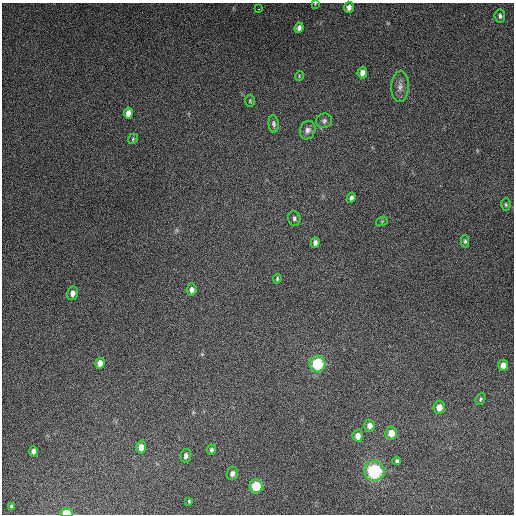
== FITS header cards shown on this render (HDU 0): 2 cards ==
NAXIS1  =                  512
NAXIS2  =                  512

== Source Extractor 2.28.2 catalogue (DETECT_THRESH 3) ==
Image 512 x 512 px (HDU 0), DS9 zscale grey, 1 PNG px = 1 image px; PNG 516 x 516 px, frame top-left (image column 1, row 512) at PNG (2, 3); each listed source drawn as its Kron ellipse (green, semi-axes under 4 px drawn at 4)
Background 5100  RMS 310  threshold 942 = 3 sigma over >= 5 px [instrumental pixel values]
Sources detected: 42; all 42 listed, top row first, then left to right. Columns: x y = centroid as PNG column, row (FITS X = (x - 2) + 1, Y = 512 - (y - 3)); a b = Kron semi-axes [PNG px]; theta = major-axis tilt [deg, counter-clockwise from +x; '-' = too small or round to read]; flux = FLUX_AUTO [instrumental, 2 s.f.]
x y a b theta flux
315 4 4 2 - 1.4e+04
349 7 5 5 - 9.8e+04
258 9 2 2 - 1.5e+04
500 16 6 5 - 4.8e+04
299 28 5 4 - 7.9e+04
362 73 5 4 - 1.2e+05
299 76 5 3 - 1.8e+04
400 87 15 8 87 1.4e+05
250 101 6 5 - 2.8e+04
128 113 5 4 - 1.4e+05
324 121 8 7 - 5.9e+04
274 124 9 5 -84 5.2e+04
308 130 9 7 70 8.9e+04
133 139 6 4 49 2.8e+04
351 198 5 4 - 5.6e+04
506 205 6 4 89 3.2e+04
294 218 7 6 - 5.3e+04
382 221 6 4 19 2.7e+04
465 241 6 4 -90 3.2e+04
315 242 5 4 - 7.6e+04
277 279 4 3 - 3.0e+04
192 290 6 5 - 8.5e+04
72 293 7 5 76 1.0e+05
100 363 5 5 - 1.5e+05
317 364 8 8 - 1.1e+06
503 365 5 5 - 1.6e+05
480 399 6 4 65 3.5e+04
439 407 7 6 - 1.9e+05
370 426 6 5 - 1.2e+05
391 433 7 6 - 2.4e+05
358 436 6 5 - 1.3e+05
141 447 6 5 - 1.8e+05
211 450 5 4 - 4.8e+04
33 451 5 4 - 7.1e+04
186 456 6 5 - 7.2e+04
397 461 4 3 - 3.9e+04
374 471 10 10 - 1.7e+06
232 473 7 5 72 6.8e+04
256 486 7 6 - 6.9e+05
189 501 3 3 - 2.2e+04
11 507 3 3 - 3.5e+04
66 513 6 4 0 3.8e+05
At the frame edge (FLAGS 8, measured only in part): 2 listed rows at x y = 315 4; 66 513